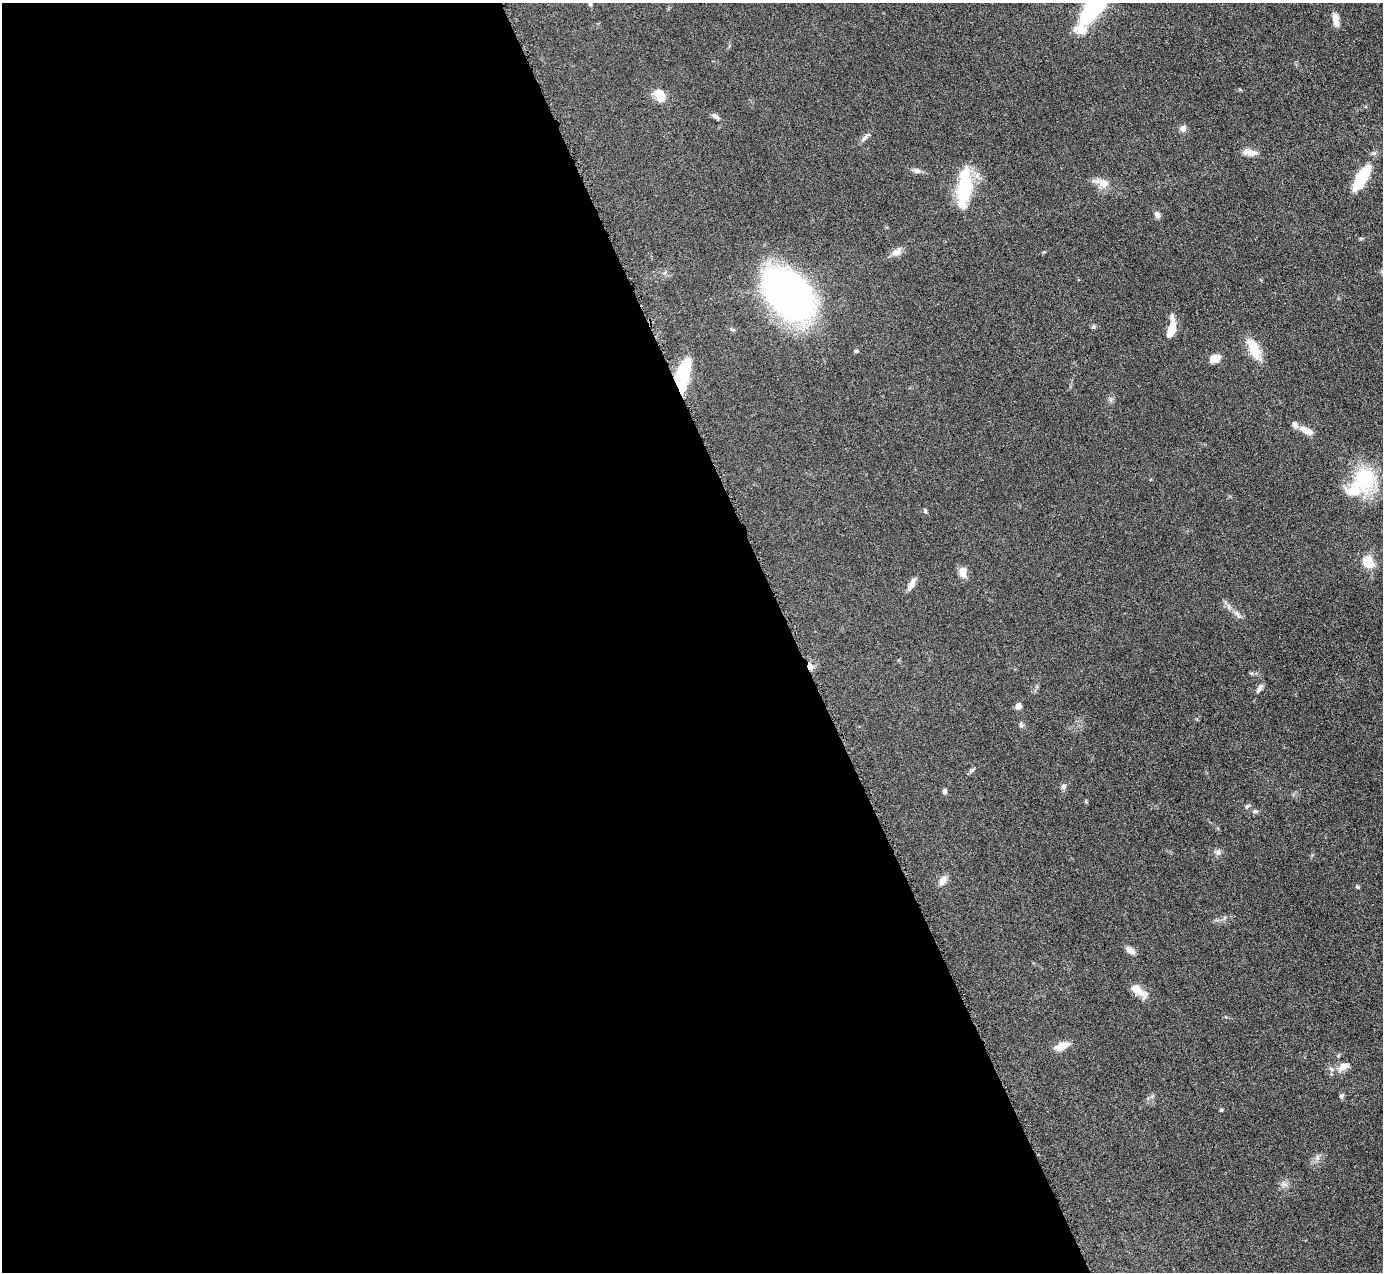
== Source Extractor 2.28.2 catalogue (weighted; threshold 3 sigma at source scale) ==
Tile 9 of 4 x 4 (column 1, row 3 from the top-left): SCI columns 4-1384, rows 1554-2823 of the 5530 x 5515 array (HDU 1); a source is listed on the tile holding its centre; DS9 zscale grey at full resolution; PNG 1385 x 1274 px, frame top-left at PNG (2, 3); no overlay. Shown black and unused: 57% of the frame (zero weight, under 4 of 8 exposures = <1% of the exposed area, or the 3 px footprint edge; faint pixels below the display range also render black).
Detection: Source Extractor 2.28.2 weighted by HDU 2 'WHT'; one run over the whole footprint, this tile lists its part. Background 0.0476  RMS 0.0039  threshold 0.0158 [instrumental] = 3 sigma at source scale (4.09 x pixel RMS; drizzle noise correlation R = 1.36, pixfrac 0.8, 0.05/0.05 arcsec/px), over >= 5 px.
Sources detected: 55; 1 inside a brighter object's white glare — not listed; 5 inside a brighter listed object's ellipse — not listed separately; the other 49 listed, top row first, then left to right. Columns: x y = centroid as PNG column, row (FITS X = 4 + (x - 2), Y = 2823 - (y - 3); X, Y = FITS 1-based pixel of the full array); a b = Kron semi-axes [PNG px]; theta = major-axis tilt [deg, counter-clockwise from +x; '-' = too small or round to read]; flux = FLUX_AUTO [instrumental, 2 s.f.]
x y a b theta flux
590 4 5 5 - 0.52
1096 4 38 10 52 84
1336 19 16 7 -81 2.8
660 96 16 11 -63 5
716 116 12 5 -37 1.1
1183 129 9 8 - 1.4
864 138 12 6 42 1.3
1247 152 18 9 -7 2.8
916 171 10 7 -17 1.3
1362 178 27 9 60 18
1103 183 21 11 -23 4
964 187 26 13 82 23
1157 215 9 6 -73 1.4
1044 252 5 4 - 0.36
896 253 13 8 4 2.1
789 295 47 32 -51 160
1093 326 6 5 - 0.61
1172 329 20 7 80 7.8
1254 349 26 12 -65 8.4
856 351 5 4 - 0.5
1214 359 11 8 18 3.8
683 376 28 9 77 39
1304 429 12 7 -26 3
1364 479 31 26 -87 23
925 511 6 5 - 0.59
1368 563 9 8 - 9.9
963 572 13 9 -85 2.9
912 584 16 6 61 2.2
1238 615 14 6 -54 1.8
810 666 8 6 -48 2.2
1259 688 11 5 56 1.2
1018 706 7 6 - 1.7
1021 724 10 5 -74 0.78
971 770 7 4 2 0.6
1063 787 7 6 - 1.1
945 792 6 5 - 0.98
1086 802 5 4 - 0.48
1255 811 8 5 1 0.73
1218 853 8 8 - 1.2
943 880 12 8 57 2.5
1358 887 6 4 -31 0.42
1130 951 13 7 -30 1.8
1138 990 24 8 -35 4.6
1062 1046 15 7 22 4.8
1343 1066 18 9 28 3.5
1341 1096 8 6 67 0.79
1221 1110 4 4 - 0.44
1317 1158 7 5 45 1
1283 1184 10 6 -30 1.3
Overlapping masked pixels (flux is a lower limit): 2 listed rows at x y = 683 376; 810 666
Isophote crosses this tile's border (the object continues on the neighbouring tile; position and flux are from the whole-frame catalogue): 1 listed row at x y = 1096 4